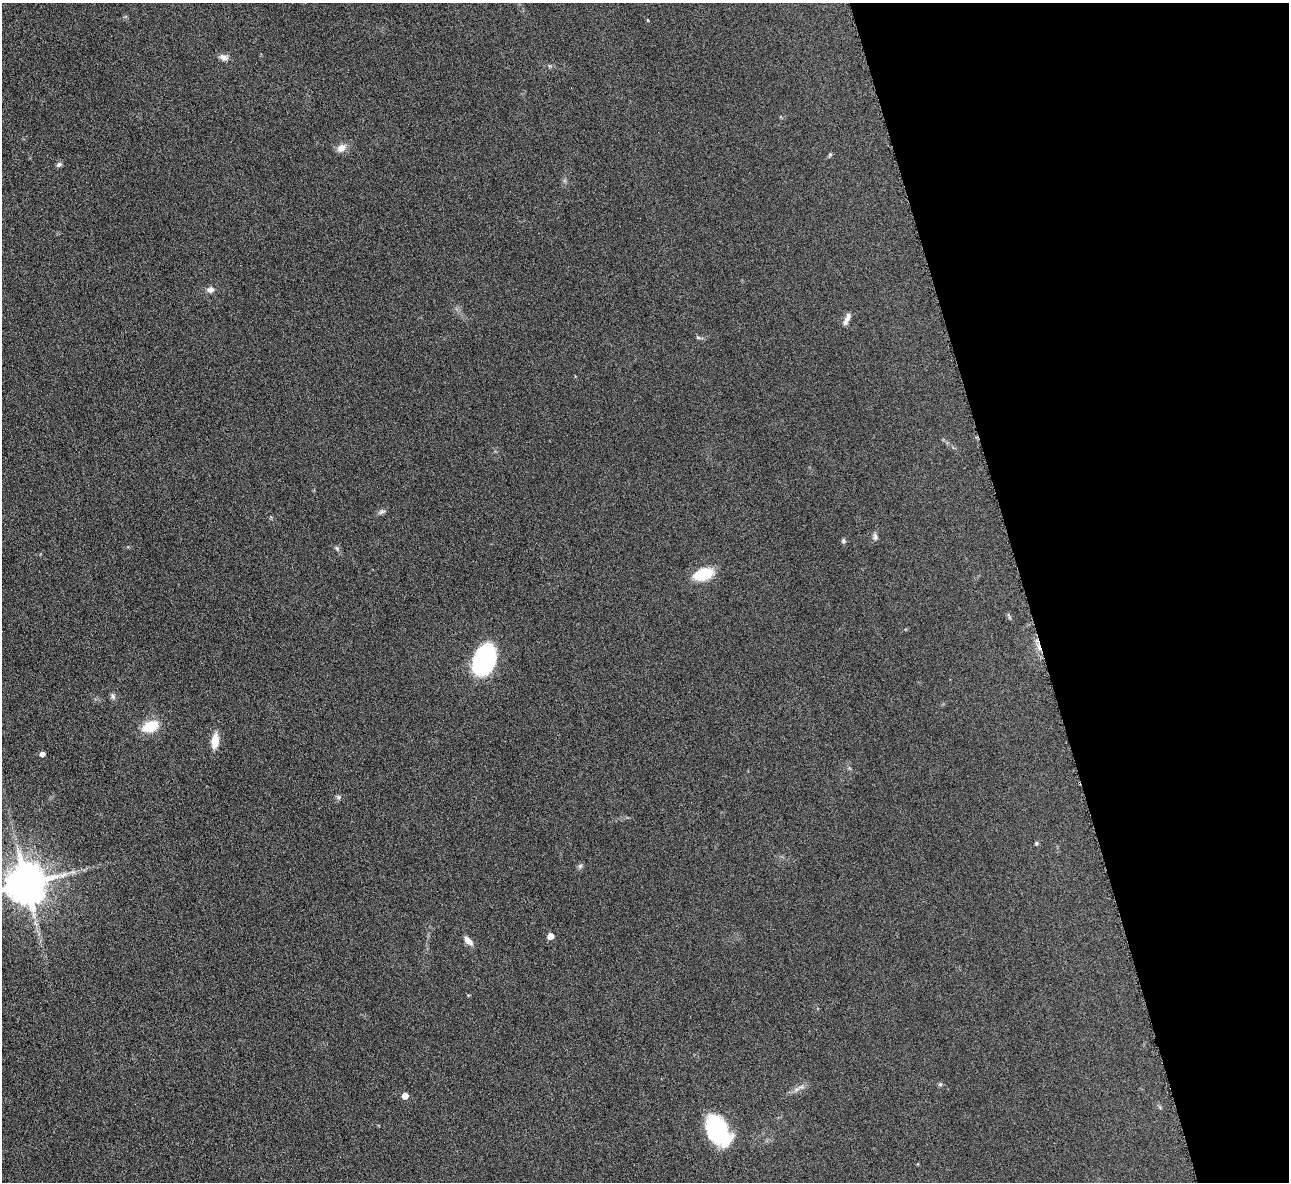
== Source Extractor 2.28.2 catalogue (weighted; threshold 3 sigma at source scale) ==
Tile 12 of 4 x 4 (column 4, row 3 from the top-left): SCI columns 3867-5153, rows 1338-2517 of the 5171 x 5154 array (HDU 1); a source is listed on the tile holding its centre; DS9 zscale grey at full resolution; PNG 1291 x 1184 px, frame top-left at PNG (2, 3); no overlay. Shown black and unused: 21% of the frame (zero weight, under 3 of 6 exposures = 2% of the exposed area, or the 3 px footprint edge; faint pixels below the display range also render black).
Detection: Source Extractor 2.28.2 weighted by HDU 2 'WHT'; one run over the whole footprint, this tile lists its part. Background 0.121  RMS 0.011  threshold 0.043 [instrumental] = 3 sigma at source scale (4.09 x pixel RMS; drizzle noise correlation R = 1.36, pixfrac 0.8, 0.05/0.05 arcsec/px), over >= 5 px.
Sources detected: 27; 1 inside a brighter listed object's ellipse — not listed separately; the other 26 listed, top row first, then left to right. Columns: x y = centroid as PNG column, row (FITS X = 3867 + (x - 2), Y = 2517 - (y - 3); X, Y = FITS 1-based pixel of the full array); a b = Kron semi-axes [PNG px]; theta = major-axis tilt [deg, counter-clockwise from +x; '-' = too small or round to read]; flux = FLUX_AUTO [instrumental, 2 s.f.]
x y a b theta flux
224 57 12 7 -14 4.7
341 148 10 8 42 7.6
830 154 5 5 - 1.2
59 164 7 6 - 2.2
210 290 9 7 5 4.9
847 319 17 6 66 5.4
382 512 10 5 29 2.6
875 537 10 6 -74 2.6
843 541 6 5 - 1.7
337 549 6 4 -47 1.7
703 574 17 10 17 39
484 660 24 15 69 150
113 696 8 5 -70 2.3
150 726 19 12 24 23
215 741 17 8 83 14
42 754 4 4 - 4.8
338 797 7 4 -90 1.7
1036 843 5 4 - 1.5
580 866 6 6 - 2
26 883 11 11 - 3300
36 924 7 4 -34 2.1
550 936 5 5 - 10
468 941 13 6 -44 6.1
940 1084 6 4 0 1.4
405 1096 5 5 - 11
718 1130 29 19 -61 78
Isophote crosses this tile's border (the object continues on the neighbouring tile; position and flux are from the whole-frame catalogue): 1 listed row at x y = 26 883